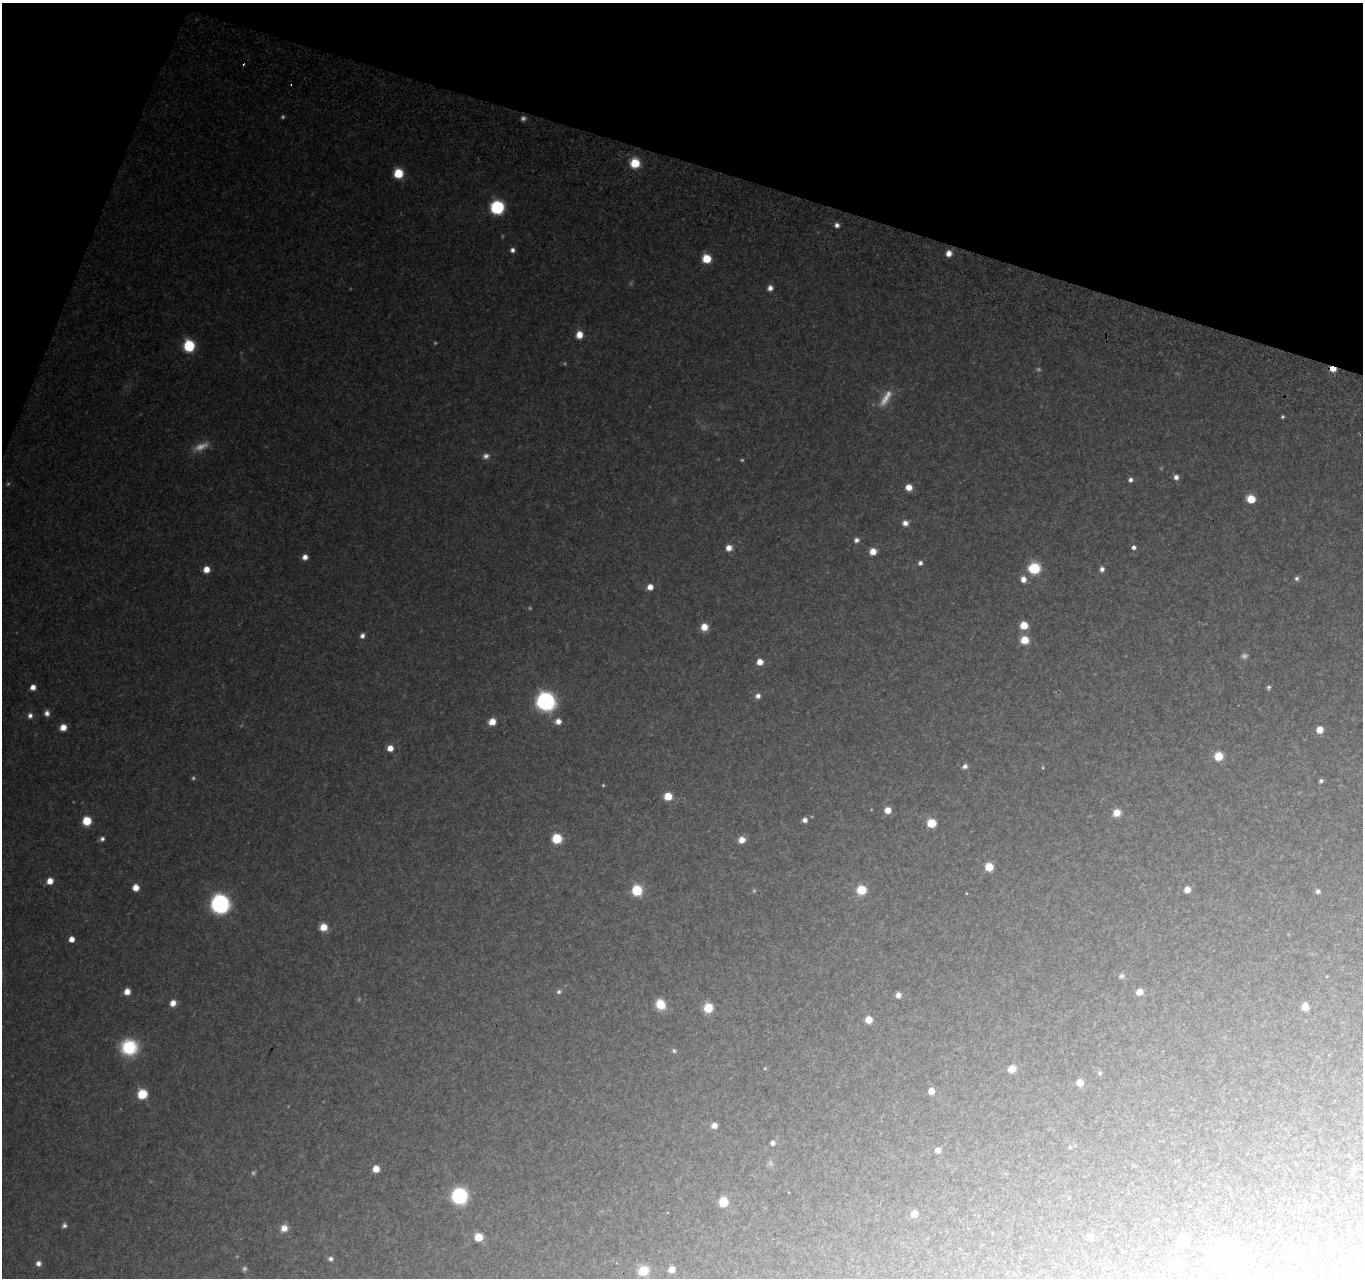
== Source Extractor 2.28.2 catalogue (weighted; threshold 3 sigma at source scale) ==
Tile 2 of 4 x 4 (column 2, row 1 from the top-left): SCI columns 1388-2748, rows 4105-5380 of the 5501 x 5715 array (HDU 1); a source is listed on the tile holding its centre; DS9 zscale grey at full resolution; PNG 1365 x 1280 px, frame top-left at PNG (2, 3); no overlay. Shown black and unused: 15% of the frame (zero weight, under 2 of 3 exposures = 3% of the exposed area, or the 3 px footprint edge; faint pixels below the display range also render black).
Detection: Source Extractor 2.28.2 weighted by HDU 2 'WHT'; one run over the whole footprint, this tile lists its part. Background 0.176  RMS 0.013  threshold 0.0572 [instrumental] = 3 sigma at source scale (4.5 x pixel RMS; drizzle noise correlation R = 1.50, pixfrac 1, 0.0396/0.0396 arcsec/px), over >= 5 px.
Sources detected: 132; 19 too faint to see at this stretch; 2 cosmic-ray / hot-pixel residue — not listed; the other 111 listed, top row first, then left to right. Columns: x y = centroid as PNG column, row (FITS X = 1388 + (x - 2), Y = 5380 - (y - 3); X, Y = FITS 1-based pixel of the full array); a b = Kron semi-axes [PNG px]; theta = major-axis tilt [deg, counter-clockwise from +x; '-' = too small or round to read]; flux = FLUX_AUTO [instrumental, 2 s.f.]
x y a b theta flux
635 163 9 9 - 37
398 173 7 7 - 50
497 207 9 9 - 110
837 225 6 5 - 5.2
512 250 6 5 - 5.3
949 253 6 5 - 10
707 259 7 6 - 39
770 288 7 6 - 7.3
579 335 7 6 - 16
189 346 8 7 - 89
1333 369 6 4 -12 14
1282 417 4 3 - 1.9
486 456 10 7 12 6.7
1176 477 6 5 - 6.5
1130 480 5 5 - 4.4
909 487 6 6 - 14
1251 499 6 6 - 33
905 523 7 6 - 8.1
856 540 6 5 - 5.4
1134 547 5 5 - 4.5
729 548 7 7 - 11
873 551 6 6 - 16
305 557 6 6 - 8.4
920 563 6 5 - 4.5
1034 568 8 8 - 66
206 569 6 6 - 15
1102 569 7 6 - 5.6
1296 578 6 6 - 3.6
1023 579 7 6 - 10
650 587 6 6 - 10
1024 625 6 6 - 27
704 627 7 7 - 18
362 636 6 6 - 5.4
1024 640 7 7 - 28
760 662 7 6 - 12
33 687 6 5 - 9.5
1268 687 6 5 - 2.8
758 696 6 6 - 6
546 701 11 10 - 360
47 713 7 6 - 6.3
30 716 7 6 - 5.7
558 721 7 7 - 9.7
492 722 7 6 - 17
63 727 7 6 - 14
1320 730 6 6 - 16
390 748 6 6 - 12
1218 756 7 7 - 29
965 766 7 6 - 5.1
1043 767 6 3 -82 1.4
1321 781 4 4 - 3.3
603 785 4 4 - 1.4
668 796 7 6 - 26
888 810 7 6 - 13
1117 813 8 7 - 17
805 820 5 5 - 5.9
87 821 6 6 - 40
931 823 6 6 - 42
102 839 6 5 - 4.2
557 839 7 6 - 57
742 840 7 7 - 12
989 867 6 6 - 29
50 881 7 6 - 13
136 888 6 6 - 15
637 890 7 7 - 62
861 890 7 7 - 38
1187 890 5 5 - 12
1318 891 5 5 - 4.3
220 904 11 11 - 320
323 927 7 7 - 20
72 939 5 4 - 15
1121 976 7 7 - 4
127 992 6 5 - 14
559 992 6 6 - 3.5
1140 992 6 6 - 14
898 995 5 5 - 8.3
173 1003 6 6 - 11
660 1004 7 6 - 48
1305 1007 6 5 - 18
708 1008 6 6 - 52
869 1020 6 6 - 17
129 1047 18 17 - 64
674 1051 7 5 -22 2.8
765 1068 5 4 - 1.5
1012 1069 8 7 - 13
1100 1073 7 6 - 2.8
1080 1082 6 5 - 19
931 1091 5 5 - 14
142 1094 7 7 - 53
714 1125 6 6 - 8.6
773 1143 6 6 - 4.6
1070 1147 6 5 - 2.2
938 1150 5 5 - 7.7
1318 1165 3 2 - 0.87
376 1169 6 5 - 18
1354 1169 6 6 - 4.4
459 1196 9 9 - 230
1069 1198 4 4 - 1.3
723 1202 6 6 - 48
914 1214 6 5 - 18
64 1225 6 5 - 3.9
284 1228 9 8 - 12
1090 1236 5 5 - 18
478 1237 7 6 - 29
1183 1239 10 10 - 13
1291 1252 6 6 - 19
1222 1256 16 15 - 300
331 1259 7 6 - 4.2
38 1263 6 6 - 6.7
1177 1263 8 7 - 15
672 1269 5 5 - 17
643 1271 8 7 - 45
Overlapping masked pixels (flux is a lower limit): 1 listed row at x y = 1333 369